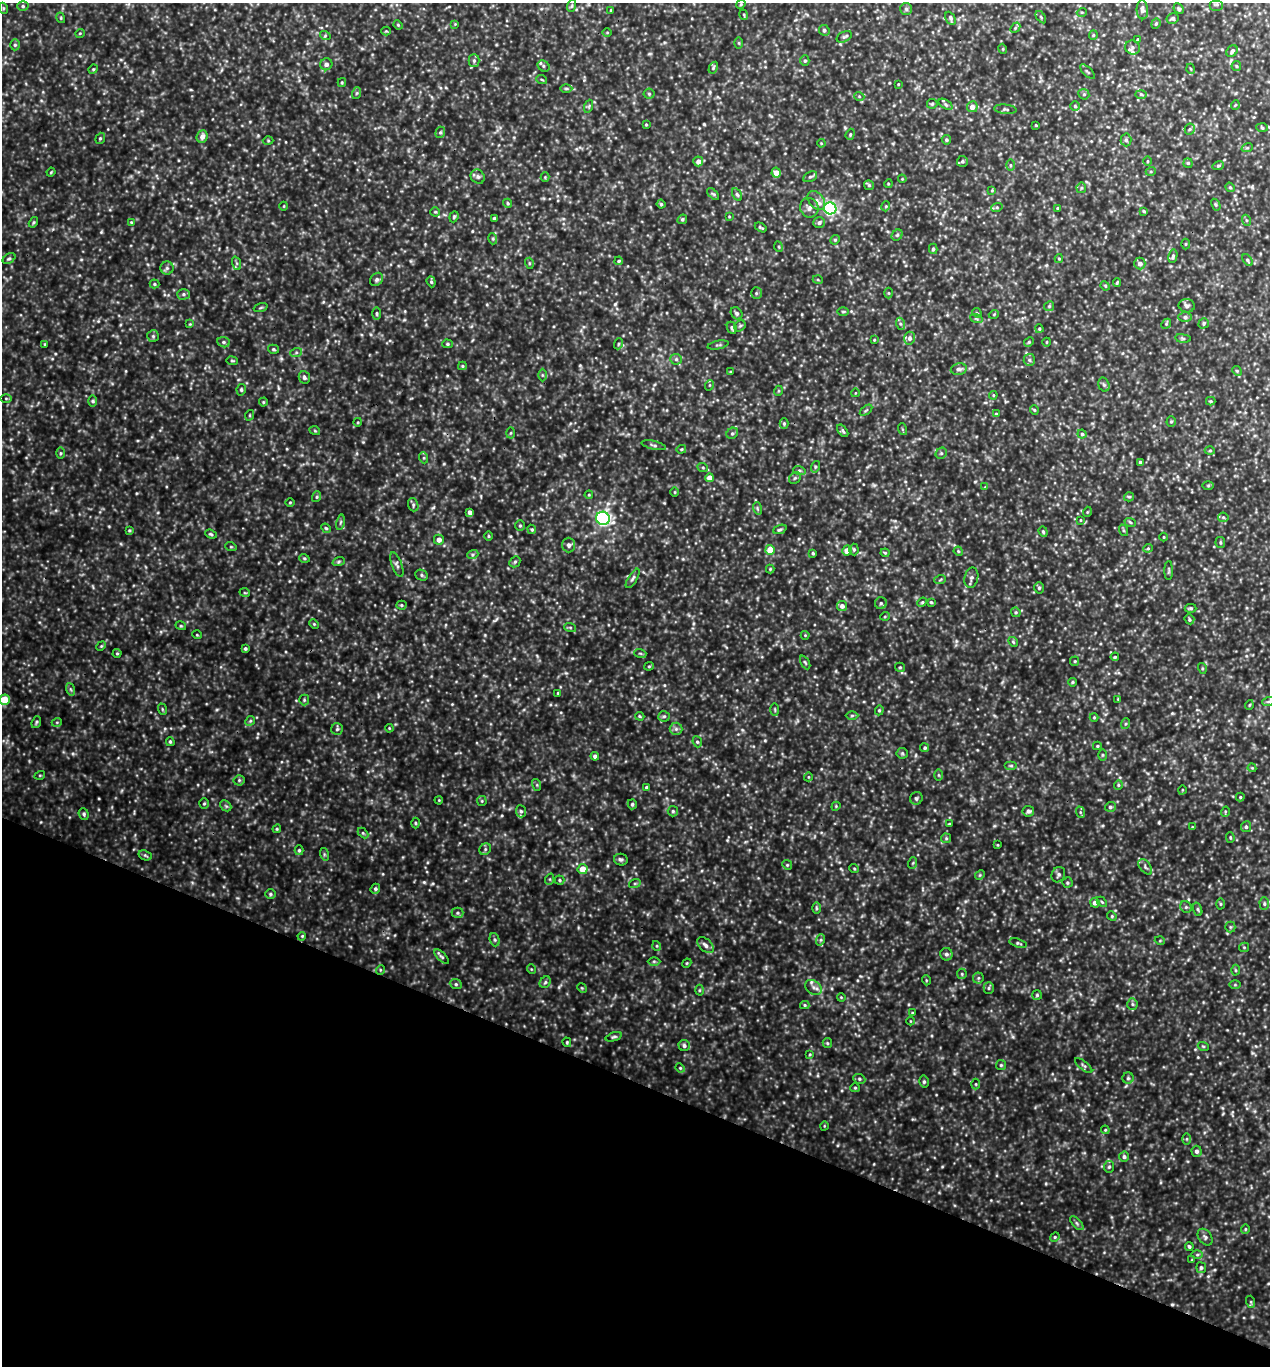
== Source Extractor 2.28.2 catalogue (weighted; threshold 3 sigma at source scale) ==
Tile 15 of 4 x 4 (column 3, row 4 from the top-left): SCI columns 2673-3940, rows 6-1369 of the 5501 x 5490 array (HDU 1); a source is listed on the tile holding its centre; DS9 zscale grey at full resolution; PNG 1272 x 1368 px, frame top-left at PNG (2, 3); each listed source drawn as its Kron ellipse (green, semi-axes under 4 px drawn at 4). Shown black and unused: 21% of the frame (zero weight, under 3 of 5 exposures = <1% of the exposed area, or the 3 px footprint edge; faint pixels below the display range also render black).
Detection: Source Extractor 2.28.2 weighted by HDU 2 'WHT'; one run over the whole footprint, this tile lists its part. Background 0.693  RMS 0.12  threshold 0.519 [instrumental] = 3 sigma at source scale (4.5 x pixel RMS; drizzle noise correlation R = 1.50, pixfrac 1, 0.05/0.05 arcsec/px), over >= 5 px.
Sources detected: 439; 1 cosmic-ray / hot-pixel residue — neither listed nor drawn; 3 inside a brighter listed object's ellipse — not listed separately; the other 435 listed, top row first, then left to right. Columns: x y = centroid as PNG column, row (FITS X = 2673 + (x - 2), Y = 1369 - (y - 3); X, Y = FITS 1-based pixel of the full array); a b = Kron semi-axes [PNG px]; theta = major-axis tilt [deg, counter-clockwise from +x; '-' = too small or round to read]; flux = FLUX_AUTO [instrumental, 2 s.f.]
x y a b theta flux
741 4 5 3 - 13
1217 4 7 5 0 26
23 6 5 5 - 19
571 6 6 4 70 15
3 8 5 3 - 11
906 9 6 6 - 23
1179 9 6 4 -46 18
611 10 3 3 - 9.6
1142 10 9 5 -87 48
1082 12 5 3 - 11
744 15 5 3 - 10
1041 17 7 3 -54 13
61 18 5 3 - 11
951 18 7 4 -62 22
1173 18 6 5 - 25
455 24 4 4 - 8.1
1156 24 5 4 - 14
398 25 5 4 - 12
1015 28 6 4 48 16
824 30 5 5 - 24
386 31 4 4 - 12
607 32 5 3 - 9.8
80 33 5 3 - 10
325 35 5 3 - 13
1093 35 5 4 - 14
844 37 8 5 28 22
1138 39 3 3 - 12
739 43 6 4 -89 14
15 45 5 5 - 19
1132 47 7 7 - 32
1003 49 5 3 - 10
1232 51 6 5 - 28
474 61 6 5 - 24
805 61 5 4 - 19
326 64 6 6 - 37
543 66 6 5 - 21
1236 66 5 4 - 16
713 68 6 3 60 15
93 69 5 4 - 13
1191 69 5 3 - 10
1087 72 9 3 -44 18
542 80 5 3 - 11
342 82 4 4 - 13
898 84 3 2 - 8.2
566 88 6 4 0 17
357 93 6 3 70 15
649 94 5 5 - 17
1084 94 6 5 - 19
1141 94 6 4 -2 16
859 96 5 3 - 11
932 104 5 5 - 17
945 104 7 4 -32 25
1235 105 5 3 - 8.7
589 106 6 4 71 18
1075 106 5 4 - 15
972 107 5 5 - 80
1005 109 11 4 -6 24
646 125 4 3 - 12
1036 125 3 3 - 8.6
1262 128 6 4 -4 14
1190 129 5 5 - 18
440 132 6 4 68 17
850 134 6 4 71 15
202 137 6 5 - 61
100 138 6 4 68 17
946 140 5 5 - 19
1126 140 6 5 - 25
268 141 5 3 - 11
821 143 4 3 - 9
1247 148 6 3 18 15
698 161 5 5 - 73
962 161 5 5 - 21
1147 161 5 3 - 10
1188 163 4 4 - 17
1010 165 5 3 - 14
1218 166 6 4 18 14
1151 171 5 3 - 12
51 172 4 3 - 11
776 173 5 4 - 89
478 177 7 6 - 33
545 177 4 4 - 11
810 177 7 5 27 22
902 179 4 3 - 9.1
888 184 4 3 - 10
869 185 5 5 - 16
1230 187 5 4 - 15
1081 188 5 5 - 17
992 190 4 4 - 11
713 194 7 4 -43 18
737 194 7 4 -61 20
816 200 11 7 -50 59
508 203 4 4 - 15
661 204 4 4 - 15
1216 205 6 4 -59 15
284 206 4 3 - 8.2
886 206 5 3 - 11
997 207 6 4 18 15
809 208 10 9 - 59
830 208 6 6 - 2100
1058 208 3 3 - 16
1144 211 4 3 - 12
435 212 5 4 - 14
729 216 4 3 - 8.4
454 217 6 4 69 15
494 218 4 4 - 14
682 219 5 4 - 18
1246 220 5 3 - 14
33 222 6 4 57 15
131 222 4 3 - 9.4
819 222 6 5 - 29
761 227 6 3 -28 17
897 235 6 5 - 19
493 239 5 3 - 16
835 240 5 4 - 16
1186 244 5 3 - 9.8
779 247 5 3 - 11
933 249 5 4 - 20
1173 256 7 4 79 21
9 259 7 4 35 21
1059 259 4 4 - 13
1247 260 7 4 -53 19
619 261 4 3 - 14
236 263 7 4 -70 21
529 263 5 3 - 11
1140 263 6 5 - 51
167 268 6 6 - 30
377 279 7 6 - 30
818 280 5 3 - 11
431 282 5 4 - 17
1117 283 4 3 - 12
154 284 5 4 - 16
1105 286 5 4 - 12
756 293 5 5 - 20
888 293 5 3 - 12
183 294 6 5 - 23
1049 306 5 4 - 15
1187 306 8 6 -12 35
261 308 7 3 19 13
843 312 6 4 0 14
377 313 6 3 -90 15
737 313 6 5 - 23
977 313 5 4 - 11
994 314 5 3 - 9.1
1185 317 7 5 0 26
976 318 6 4 -19 16
1204 323 5 5 - 19
190 324 4 4 - 9.4
901 324 6 4 -70 20
1166 324 5 4 - 14
740 326 6 5 - 18
732 328 6 4 -65 24
1039 329 4 3 - 13
153 336 5 5 - 21
909 338 6 5 - 38
1183 338 8 4 -8 17
874 340 3 3 - 10
224 342 6 5 - 23
1029 342 5 4 - 14
1047 342 4 3 - 8.4
45 344 4 3 - 11
447 344 5 4 - 15
618 344 5 3 - 12
718 345 10 3 11 18
273 349 5 4 - 18
296 353 6 4 20 17
676 359 5 5 - 21
1029 360 6 5 - 22
232 361 5 3 - 13
462 366 4 4 - 13
959 369 8 5 12 33
1237 371 5 4 - 14
730 372 4 3 - 9.4
542 375 6 4 -89 17
304 377 6 5 - 27
710 385 5 3 - 9.9
1104 385 7 5 -72 23
241 390 6 4 78 18
778 391 5 3 - 12
855 393 4 3 - 7
993 395 4 4 - 11
6 398 5 4 - 14
93 401 6 4 -90 17
1211 401 5 4 - 13
263 402 4 4 - 13
866 410 7 3 37 14
1034 410 4 4 - 12
996 414 4 4 - 14
250 415 5 3 - 11
358 422 4 3 - 9.9
1171 422 5 4 - 15
784 423 5 4 - 19
902 429 6 4 -71 12
315 431 5 3 - 11
843 431 7 4 -53 20
511 433 5 3 - 12
732 433 6 5 - 21
1082 434 4 4 - 15
654 445 12 3 -13 23
681 449 5 4 - 13
1210 450 5 3 - 12
60 453 6 4 90 14
941 453 6 5 - 19
424 458 5 3 - 15
1140 462 3 3 - 27
815 467 6 3 72 14
703 468 5 3 - 13
799 470 6 4 -16 17
710 478 4 4 - 110
795 478 6 5 - 19
1208 485 6 4 1 14
985 487 4 4 - 8.9
675 492 5 3 - 10
589 495 4 4 - 11
316 497 5 3 - 13
1129 497 5 4 - 15
290 502 4 3 - 9.9
413 505 7 5 -72 22
757 508 6 4 -72 17
470 512 4 4 - 47
1087 512 5 3 - 9.7
1223 517 5 5 - 16
603 518 7 6 - 2400
1080 520 4 2 - 8.7
340 522 8 4 81 20
1130 522 6 3 -19 15
520 526 5 5 - 18
326 528 5 4 - 15
532 529 5 4 - 16
780 529 7 4 21 19
129 530 4 4 - 12
1123 530 6 4 -71 15
1043 532 5 4 - 16
211 534 6 4 -21 17
488 536 5 3 - 12
1164 537 4 3 - 8.7
439 540 5 5 - 74
1220 542 5 5 - 18
569 545 7 6 - 33
231 547 6 3 -18 11
1148 548 4 4 - 13
854 549 6 4 -88 18
770 550 5 4 - 230
847 551 5 5 - 99
958 551 5 3 - 13
813 553 4 3 - 14
885 553 4 4 - 12
473 554 5 3 - 18
304 558 5 3 - 13
339 561 6 4 19 17
515 562 6 5 - 17
397 565 13 5 -70 35
770 569 4 4 - 11
1169 571 9 3 90 18
422 575 6 5 - 19
633 578 11 4 58 28
971 578 10 6 77 35
940 580 6 3 20 13
1039 588 5 4 - 17
245 593 5 3 - 10
922 602 5 4 - 14
931 602 4 4 - 13
881 603 6 6 - 25
401 605 5 4 - 16
842 606 5 5 - 49
1191 608 6 4 -1 17
1016 612 5 4 - 14
885 616 5 3 - 11
1189 619 5 4 - 18
314 624 5 3 - 13
181 626 5 3 - 13
570 627 6 4 -19 14
197 635 5 3 - 9.4
805 635 4 4 - 11
1013 642 5 4 - 14
101 646 5 4 - 13
245 648 4 4 - 18
117 653 4 4 - 13
640 653 6 4 -18 15
1115 657 4 3 - 12
1075 661 5 4 - 12
805 662 7 4 -62 16
649 666 5 4 - 14
900 667 5 4 - 13
1202 668 5 3 - 13
1072 682 4 3 - 15
70 689 6 4 -70 18
558 693 4 3 - 9.4
1118 699 3 2 - 10
4 700 5 5 - 210
304 700 5 5 - 17
1268 702 6 4 19 16
1249 705 5 3 - 9.9
162 709 6 3 -72 13
775 710 6 3 -89 13
879 710 5 4 - 14
852 715 6 4 1 17
640 716 5 3 - 12
664 716 5 5 - 20
1094 717 4 4 - 11
250 721 5 4 - 16
36 722 6 4 69 17
57 722 5 3 - 10
1125 724 5 3 - 13
389 728 4 3 - 9.4
337 729 6 5 - 24
676 729 6 6 - 30
170 742 4 3 - 14
697 742 6 4 -67 17
1097 746 4 4 - 14
925 748 4 4 - 18
902 753 5 5 - 17
1103 755 6 4 89 15
595 756 4 4 - 29
1011 765 6 4 0 18
1252 768 4 3 - 9.4
40 775 5 3 - 11
939 775 6 4 -88 14
808 777 4 3 - 8.3
239 780 5 5 - 18
537 785 6 4 -73 14
1118 785 5 4 - 14
647 787 4 4 - 20
1182 790 5 3 - 9.3
1240 797 4 4 - 14
916 798 6 6 - 23
439 800 4 3 - 9.9
482 801 5 4 - 13
204 804 5 4 - 16
632 804 5 4 - 21
226 806 6 4 -44 19
836 806 5 3 - 10
1110 807 5 5 - 26
521 811 6 5 - 19
673 811 5 5 - 19
1028 811 6 5 - 34
1080 812 6 4 -72 15
1225 812 5 3 - 11
84 814 6 5 - 21
415 823 5 3 - 13
949 824 4 2 - 7.6
1192 827 3 3 - 9.8
1246 827 5 5 - 24
277 829 4 4 - 13
363 833 6 4 -45 14
1230 837 5 4 - 12
946 838 5 5 - 16
998 845 4 2 - 8
485 849 6 5 - 22
299 850 5 4 - 18
324 854 6 4 -72 15
145 855 7 4 -19 18
621 860 7 6 - 25
913 863 6 3 71 13
787 865 5 4 - 14
1145 867 9 5 -51 29
854 868 5 3 - 11
583 869 5 5 - 170
980 875 5 4 - 14
1058 875 8 6 63 30
550 879 6 4 72 14
560 880 5 4 - 15
635 883 6 4 18 15
1067 883 5 5 - 18
375 889 5 4 - 21
270 894 5 5 - 19
1102 902 6 3 -45 14
1095 903 5 4 - 53
1220 904 5 3 - 12
1264 904 6 4 -90 19
1186 907 6 5 - 21
816 908 6 4 -89 15
1198 909 7 4 -71 18
458 913 6 5 - 23
1112 916 5 4 - 14
1230 927 5 5 - 15
302 936 4 3 - 12
495 940 7 5 -71 21
820 940 6 3 70 17
1160 941 5 3 - 10
1018 943 9 4 -17 19
705 945 10 6 -43 46
657 946 5 3 - 11
1244 947 5 4 - 13
946 954 6 6 - 32
442 957 9 4 -45 23
654 961 6 4 0 16
687 963 5 3 - 12
531 969 5 3 - 9.1
380 970 5 3 - 10
1235 970 5 3 - 13
962 974 5 5 - 16
978 978 5 5 - 18
926 980 5 3 - 10
545 982 6 5 - 20
456 984 6 5 - 21
1235 985 5 4 - 11
813 987 9 6 -35 49
582 988 5 4 - 12
989 988 5 5 - 19
699 990 5 3 - 13
1037 995 5 5 - 17
841 997 4 3 - 8.8
1132 1004 6 5 - 20
805 1005 4 4 - 14
912 1013 4 3 - 11
910 1021 4 3 - 7.9
614 1037 8 4 17 21
567 1042 5 3 - 13
827 1043 5 4 - 15
684 1046 5 5 - 31
1203 1046 5 3 - 12
810 1054 4 3 - 10
1001 1065 5 5 - 16
1084 1066 10 4 -40 21
680 1068 5 4 - 14
1128 1078 5 5 - 21
859 1079 6 5 - 18
924 1082 6 4 -78 20
976 1084 5 3 - 11
855 1088 5 4 - 14
824 1126 5 3 - 9.1
1105 1130 4 4 - 12
1187 1139 6 4 90 15
1196 1151 5 5 - 34
1124 1157 5 5 - 28
1109 1167 6 5 - 19
1077 1223 9 3 -46 19
1245 1229 5 4 - 13
1055 1237 5 4 - 14
1205 1237 9 6 -54 31
1189 1247 4 4 - 17
1197 1255 6 4 0 17
1192 1260 3 3 - 12
1201 1268 5 4 - 22
1251 1302 6 4 -72 14
Isophote crosses this tile's border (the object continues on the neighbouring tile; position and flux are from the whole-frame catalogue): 1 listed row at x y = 4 700
Unlisted compact peaks at least as high as the median listed source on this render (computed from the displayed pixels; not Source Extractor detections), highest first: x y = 424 882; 1159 822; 615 304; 101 232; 26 706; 704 124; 383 874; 217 710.